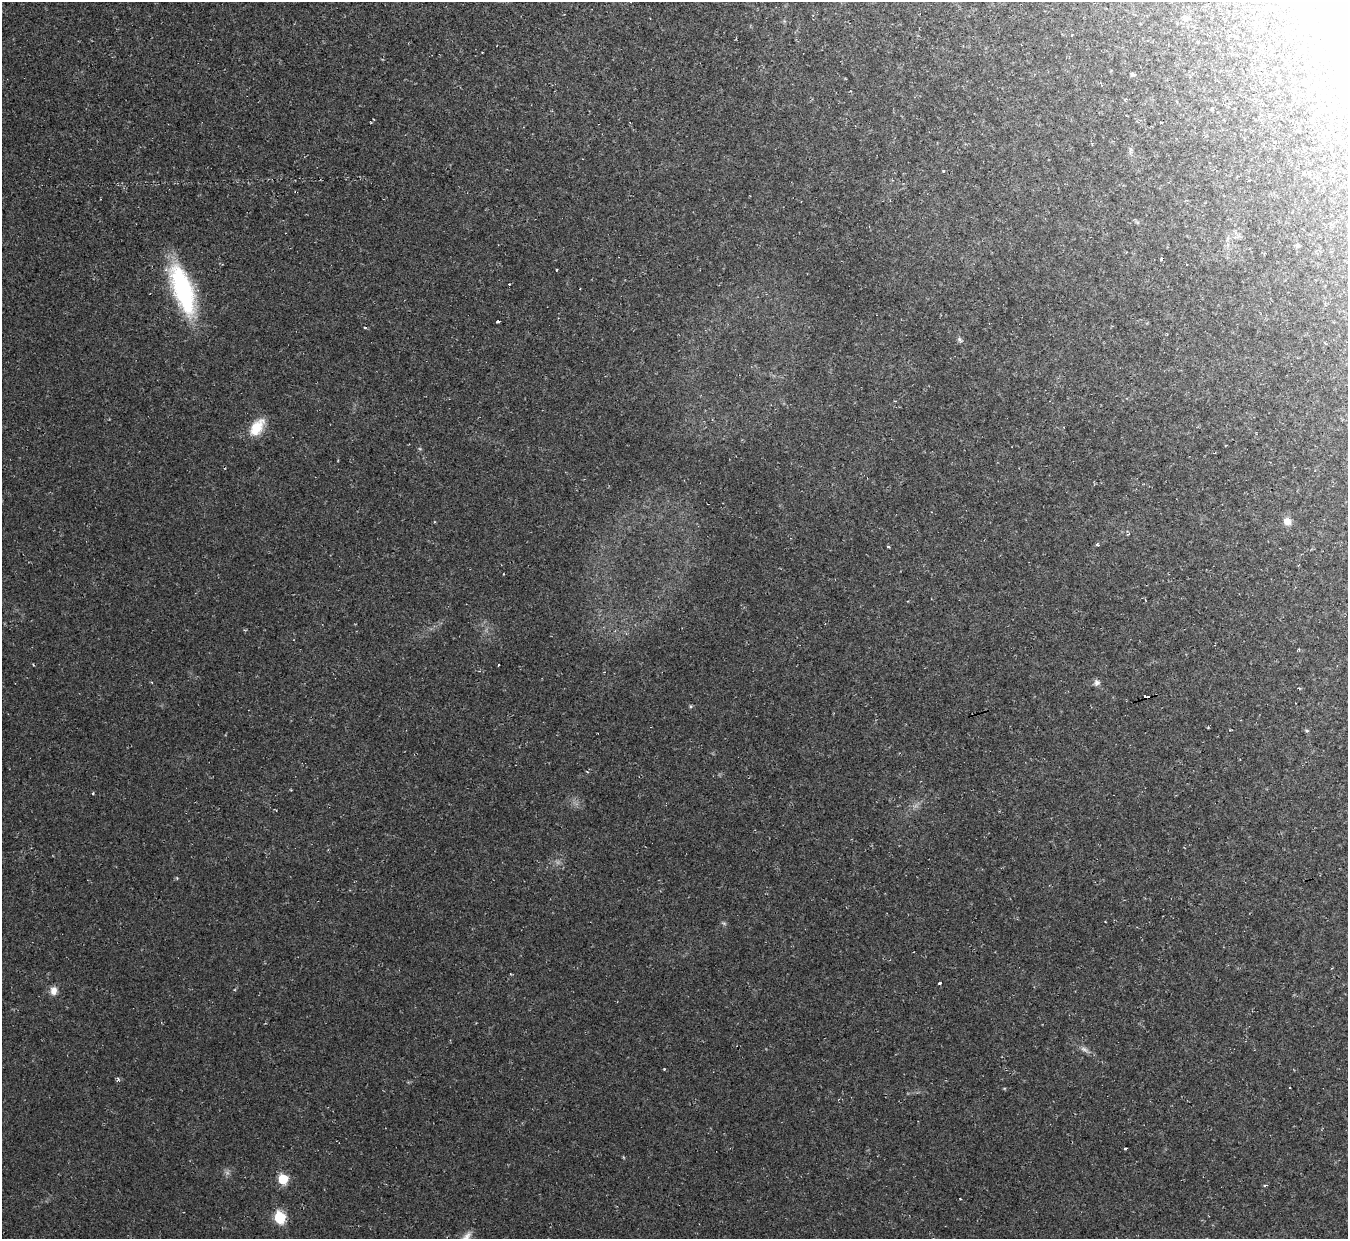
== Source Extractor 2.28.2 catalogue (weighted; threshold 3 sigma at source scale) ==
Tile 10 of 4 x 4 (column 2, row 3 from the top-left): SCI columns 1347-2692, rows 1383-2619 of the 5384 x 5367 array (HDU 1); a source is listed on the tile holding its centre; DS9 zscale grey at full resolution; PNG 1350 x 1241 px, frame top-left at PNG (2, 2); no overlay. Shown black and unused: <1% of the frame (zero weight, under 2 of 3 exposures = <1% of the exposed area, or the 3 px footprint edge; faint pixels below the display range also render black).
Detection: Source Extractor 2.28.2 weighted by HDU 2 'WHT'; one run over the whole footprint, this tile lists its part. Background 0.0236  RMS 0.0063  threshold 0.0283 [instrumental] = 3 sigma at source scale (4.5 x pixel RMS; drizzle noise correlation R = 1.50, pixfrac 1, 0.05/0.05 arcsec/px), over >= 5 px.
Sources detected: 34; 1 inside a brighter object's white glare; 7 cosmic-ray / hot-pixel residue — not listed; the other 26 listed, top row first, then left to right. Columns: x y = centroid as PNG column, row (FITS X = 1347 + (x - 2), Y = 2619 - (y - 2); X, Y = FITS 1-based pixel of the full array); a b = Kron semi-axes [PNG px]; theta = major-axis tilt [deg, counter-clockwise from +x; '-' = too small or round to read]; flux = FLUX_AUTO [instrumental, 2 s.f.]
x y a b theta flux
1185 18 7 6 - 1.9
1132 74 4 4 - 1.3
1125 99 4 3 - 0.89
1161 123 3 2 - 0.5
1297 245 6 5 - 1.2
183 290 49 17 -71 85
498 321 4 3 - 2.6
365 328 3 3 - 1.2
959 339 7 5 -72 1.3
257 427 23 12 55 13
1226 445 2 2 - 0.62
1287 521 9 8 - 4.4
1128 534 4 3 - 0.92
1097 544 4 4 - 0.91
888 547 3 3 - 2.1
498 665 2 2 - 0.78
1097 683 8 8 - 2.2
1146 697 4 3 - 26
691 706 5 4 - 0.76
1307 731 5 4 - 0.81
940 983 4 3 - 3.1
53 991 10 8 83 4.1
1084 1049 13 4 -30 2.4
1125 1149 3 3 - 4.1
283 1179 6 6 - 21
280 1218 7 6 - 37
Overlapping masked pixels (flux is a lower limit): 1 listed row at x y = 1146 697
Unlisted compact peaks at least as high as the median listed source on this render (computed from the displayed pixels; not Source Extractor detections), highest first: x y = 118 1079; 93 793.